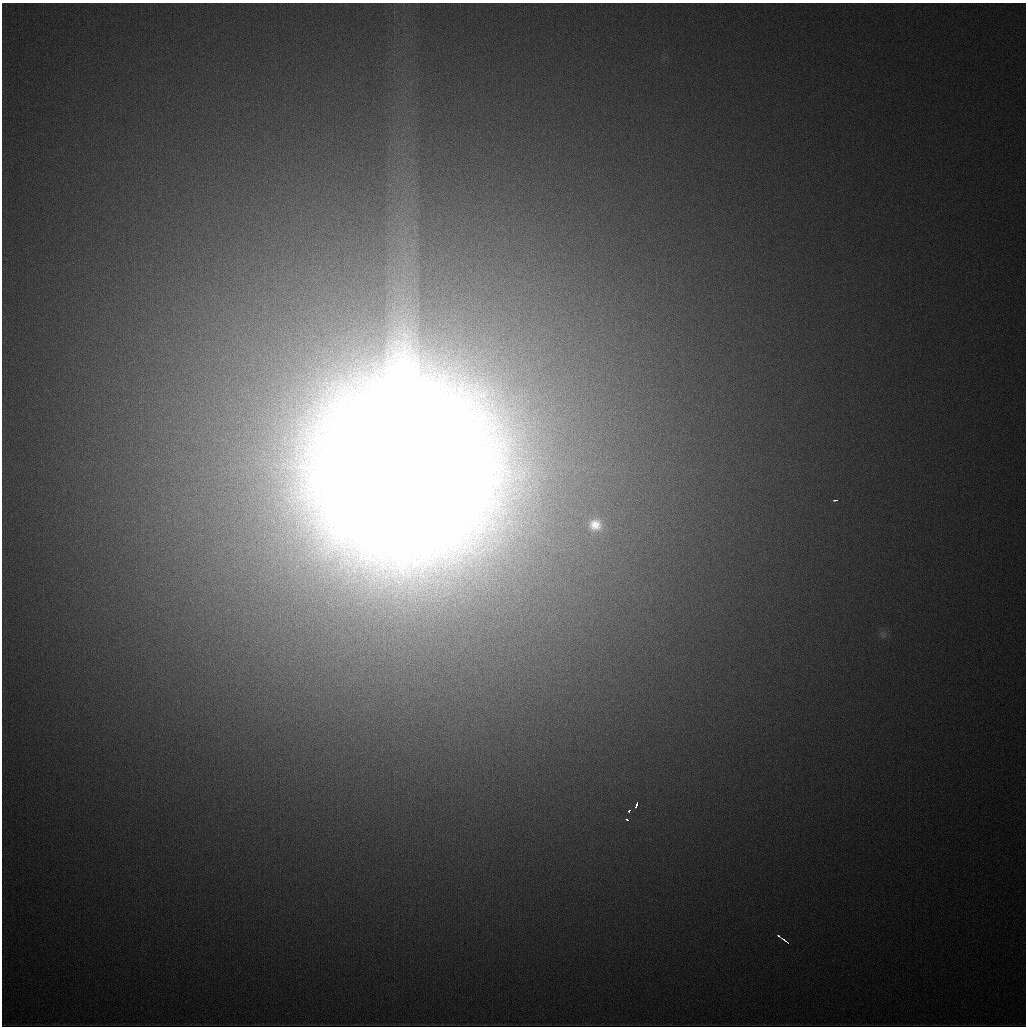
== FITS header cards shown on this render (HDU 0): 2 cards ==
NAXIS1  =                 1024
NAXIS2  =                 1024

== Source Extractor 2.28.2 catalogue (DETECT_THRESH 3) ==
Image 1024 x 1024 px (HDU 0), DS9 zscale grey, 1 PNG px = 1 image px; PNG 1028 x 1028 px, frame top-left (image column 1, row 1024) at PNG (2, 3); no overlay
Background 450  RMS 17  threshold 51.2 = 3 sigma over >= 5 px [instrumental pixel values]
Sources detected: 8; all 8 listed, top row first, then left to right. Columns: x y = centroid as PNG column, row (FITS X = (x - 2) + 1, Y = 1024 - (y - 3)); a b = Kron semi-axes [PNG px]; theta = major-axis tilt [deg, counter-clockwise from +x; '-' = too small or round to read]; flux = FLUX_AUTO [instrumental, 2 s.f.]
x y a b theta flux
403 467 63 53 -69 3.9e+07
835 500 4 2 - 3.3e+03
595 525 17 16 - 2.5e+04
636 805 6 3 67 5.6e+03
629 811 3 3 - 3.5e+03
627 819 4 3 - 2.2e+03
779 936 4 2 - 2.7e+03
785 941 9 2 -37 6.6e+03